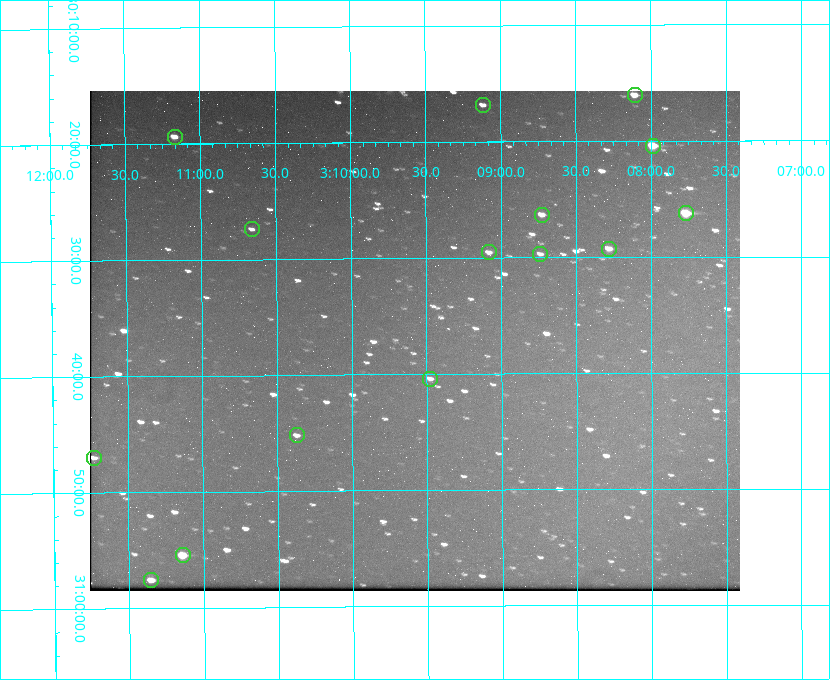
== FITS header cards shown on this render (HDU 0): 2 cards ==
NAXIS1  =                  650 / Width of table row in bytes
NAXIS2  =                  500 / Number of rows in table

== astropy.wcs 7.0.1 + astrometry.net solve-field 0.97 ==
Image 650 x 500 px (HDU 0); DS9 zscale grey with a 90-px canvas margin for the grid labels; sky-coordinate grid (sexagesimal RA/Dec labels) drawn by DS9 from the SOLVED WCS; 15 Tycho-2 reference stars matched to detected sources circled (green)
Header WCS: none
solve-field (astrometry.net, Tycho-2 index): SOLVED blind (the file carries no WCS)
Solved WCS: RA---TAN-SIP/DEC--TAN-SIP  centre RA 03:09:35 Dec +30:37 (47.39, +30.62 deg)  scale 5.17 arcsec/px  FOV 56.0' x 43.1'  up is -180 deg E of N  parity flipped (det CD > 0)
(file carries no celestial WCS; the grid is the blind solution)
Tycho-2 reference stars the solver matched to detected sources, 15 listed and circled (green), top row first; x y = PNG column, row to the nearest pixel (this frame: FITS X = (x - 90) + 1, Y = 500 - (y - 91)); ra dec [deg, ICRS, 3 dp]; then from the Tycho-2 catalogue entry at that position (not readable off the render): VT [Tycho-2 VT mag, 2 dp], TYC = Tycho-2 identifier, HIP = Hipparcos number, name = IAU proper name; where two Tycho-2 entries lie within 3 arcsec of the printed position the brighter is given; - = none
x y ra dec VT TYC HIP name
635 95 47.027 +30.268 10.45 2339-1565-1 - -
483 105 47.279 +30.281 11.50 2340-853-1 - -
175 137 47.792 +30.323 11.52 2340-1736-1 - -
653 146 46.997 +30.341 9.26 2339-1426-1 - -
686 213 46.942 +30.437 9.50 2339-1638-1 - -
542 215 47.182 +30.439 11.33 2339-1340-1 - -
252 229 47.665 +30.457 11.70 2340-1064-1 - -
609 249 47.070 +30.488 10.91 2339-1082-1 - -
489 252 47.270 +30.492 11.72 2340-1534-1 - -
540 254 47.184 +30.495 11.78 2339-1503-1 - -
430 379 47.369 +30.674 11.68 2340-1714-1 - -
297 435 47.592 +30.753 11.61 2340-1087-1 - -
94 458 47.932 +30.783 11.54 2340-1498-1 - -
183 555 47.785 +30.924 10.11 2340-1700-1 - -
151 580 47.838 +30.960 11.41 2340-1051-1 - -